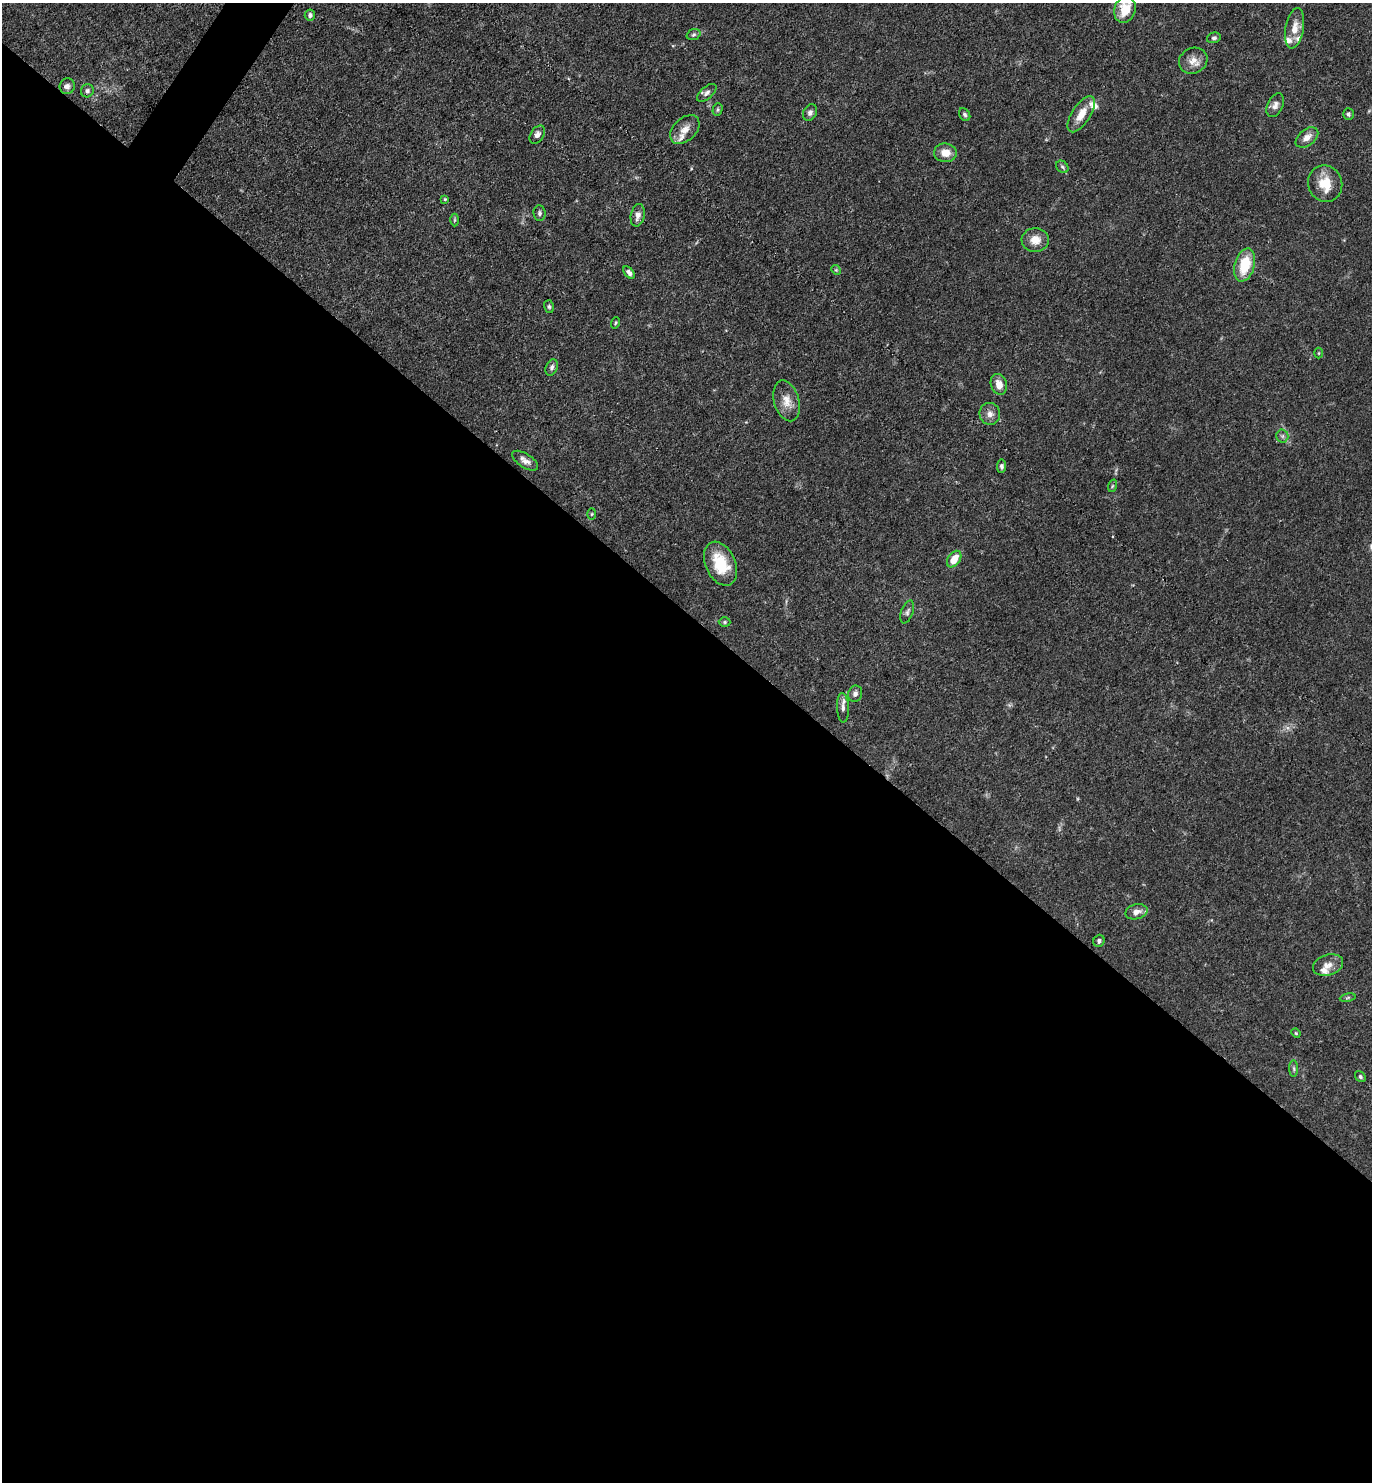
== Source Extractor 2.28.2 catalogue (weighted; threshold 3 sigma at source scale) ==
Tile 14 of 4 x 4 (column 2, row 4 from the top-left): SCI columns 1663-3032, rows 1-1480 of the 5924 x 5919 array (HDU 1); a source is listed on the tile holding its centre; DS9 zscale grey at full resolution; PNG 1374 x 1484 px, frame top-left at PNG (2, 3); each listed source drawn as its Kron ellipse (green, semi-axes under 4 px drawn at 4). Shown black and unused: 59% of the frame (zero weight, under 3 of 4 exposures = <1% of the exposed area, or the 3 px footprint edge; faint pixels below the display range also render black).
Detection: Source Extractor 2.28.2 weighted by HDU 2 'WHT'; one run over the whole footprint, this tile lists its part. Background 0.0878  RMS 0.0038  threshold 0.017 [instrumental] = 3 sigma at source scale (4.5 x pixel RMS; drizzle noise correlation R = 1.50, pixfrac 1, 0.05/0.05 arcsec/px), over >= 5 px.
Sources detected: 60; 6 inside a brighter listed object's ellipse — not listed separately; the other 54 listed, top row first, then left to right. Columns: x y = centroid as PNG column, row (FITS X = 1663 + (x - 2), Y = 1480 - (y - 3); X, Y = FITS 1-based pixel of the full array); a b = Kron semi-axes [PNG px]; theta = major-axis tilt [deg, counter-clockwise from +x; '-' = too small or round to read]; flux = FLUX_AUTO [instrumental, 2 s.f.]
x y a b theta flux
1125 10 13 10 73 9.2
310 15 5 5 - 0.98
1295 28 20 9 79 4.8
694 35 7 5 20 0.76
1214 38 7 5 15 0.82
1193 61 14 12 28 3.8
67 86 8 7 - 1.6
87 91 7 6 - 1
707 93 12 6 40 1.4
1275 105 12 7 66 2
717 110 6 5 - 0.62
810 113 9 6 60 1.2
1081 114 20 9 57 5.3
1348 114 6 5 - 0.89
965 115 7 5 -57 0.87
685 130 17 11 43 3.8
537 135 10 6 58 1.6
1307 137 13 8 38 3.1
945 153 11 9 -6 4.3
1062 167 7 5 -46 0.76
1325 184 18 17 - 7.6
445 199 4 4 - 0.48
539 213 8 6 -84 0.96
638 215 11 7 78 2.2
454 220 6 4 89 0.54
1035 240 14 12 3 4.5
1245 265 17 10 74 12
836 270 5 4 - 0.44
629 273 7 4 -48 1.3
549 307 6 5 - 0.7
616 323 6 3 71 0.47
1319 353 5 3 - 0.33
552 367 8 5 68 1.1
999 384 10 8 -72 3.4
787 401 21 12 -74 4.8
990 414 11 10 - 2.4
1282 436 6 6 - 0.91
525 461 15 7 -33 2.2
1002 466 7 4 85 0.91
1112 486 6 4 71 0.48
592 514 5 3 - 0.39
954 559 9 6 54 5.6
721 564 23 15 -65 12
907 612 12 6 69 1.1
725 622 6 5 - 0.59
855 694 8 7 - 1.2
843 708 15 6 -87 1.8
1136 912 11 7 15 2.5
1099 941 6 5 - 0.85
1328 965 15 10 16 3.2
1348 998 8 4 9 0.59
1296 1033 5 4 - 0.41
1294 1069 8 4 -89 0.69
1360 1077 6 4 -52 0.68
Isophote crosses this tile's border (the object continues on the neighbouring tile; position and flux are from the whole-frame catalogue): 1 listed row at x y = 1125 10